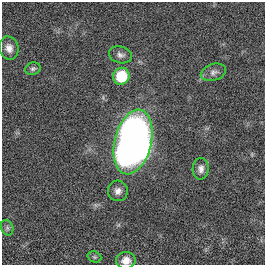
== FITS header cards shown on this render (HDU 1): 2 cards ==
NAXIS1  =                  263
NAXIS2  =                  263

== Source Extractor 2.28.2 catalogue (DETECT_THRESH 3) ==
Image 263 x 263 px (HDU 1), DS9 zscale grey, 1 PNG px = 1 image px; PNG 267 x 267 px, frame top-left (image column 1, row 263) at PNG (2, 2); each listed source drawn as its Kron ellipse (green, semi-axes under 4 px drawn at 4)
Background 0.00253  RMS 0.036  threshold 0.108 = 3 sigma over >= 5 px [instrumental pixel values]
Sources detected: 11; all 11 listed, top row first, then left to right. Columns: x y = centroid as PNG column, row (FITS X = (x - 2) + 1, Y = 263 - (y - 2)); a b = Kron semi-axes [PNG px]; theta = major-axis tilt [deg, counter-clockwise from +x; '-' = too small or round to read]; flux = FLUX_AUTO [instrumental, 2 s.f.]
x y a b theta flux
9 48 12 9 -75 18
120 55 11 8 -16 11
33 69 8 6 16 6
213 72 13 8 18 12
121 76 8 8 - 92
133 142 33 18 76 2500
201 169 11 8 87 13
118 191 10 10 - 15
7 228 8 6 -70 6
94 257 7 5 -21 4.2
126 260 10 8 4 21
At the frame edge (FLAGS 8, measured only in part): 1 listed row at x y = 126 260